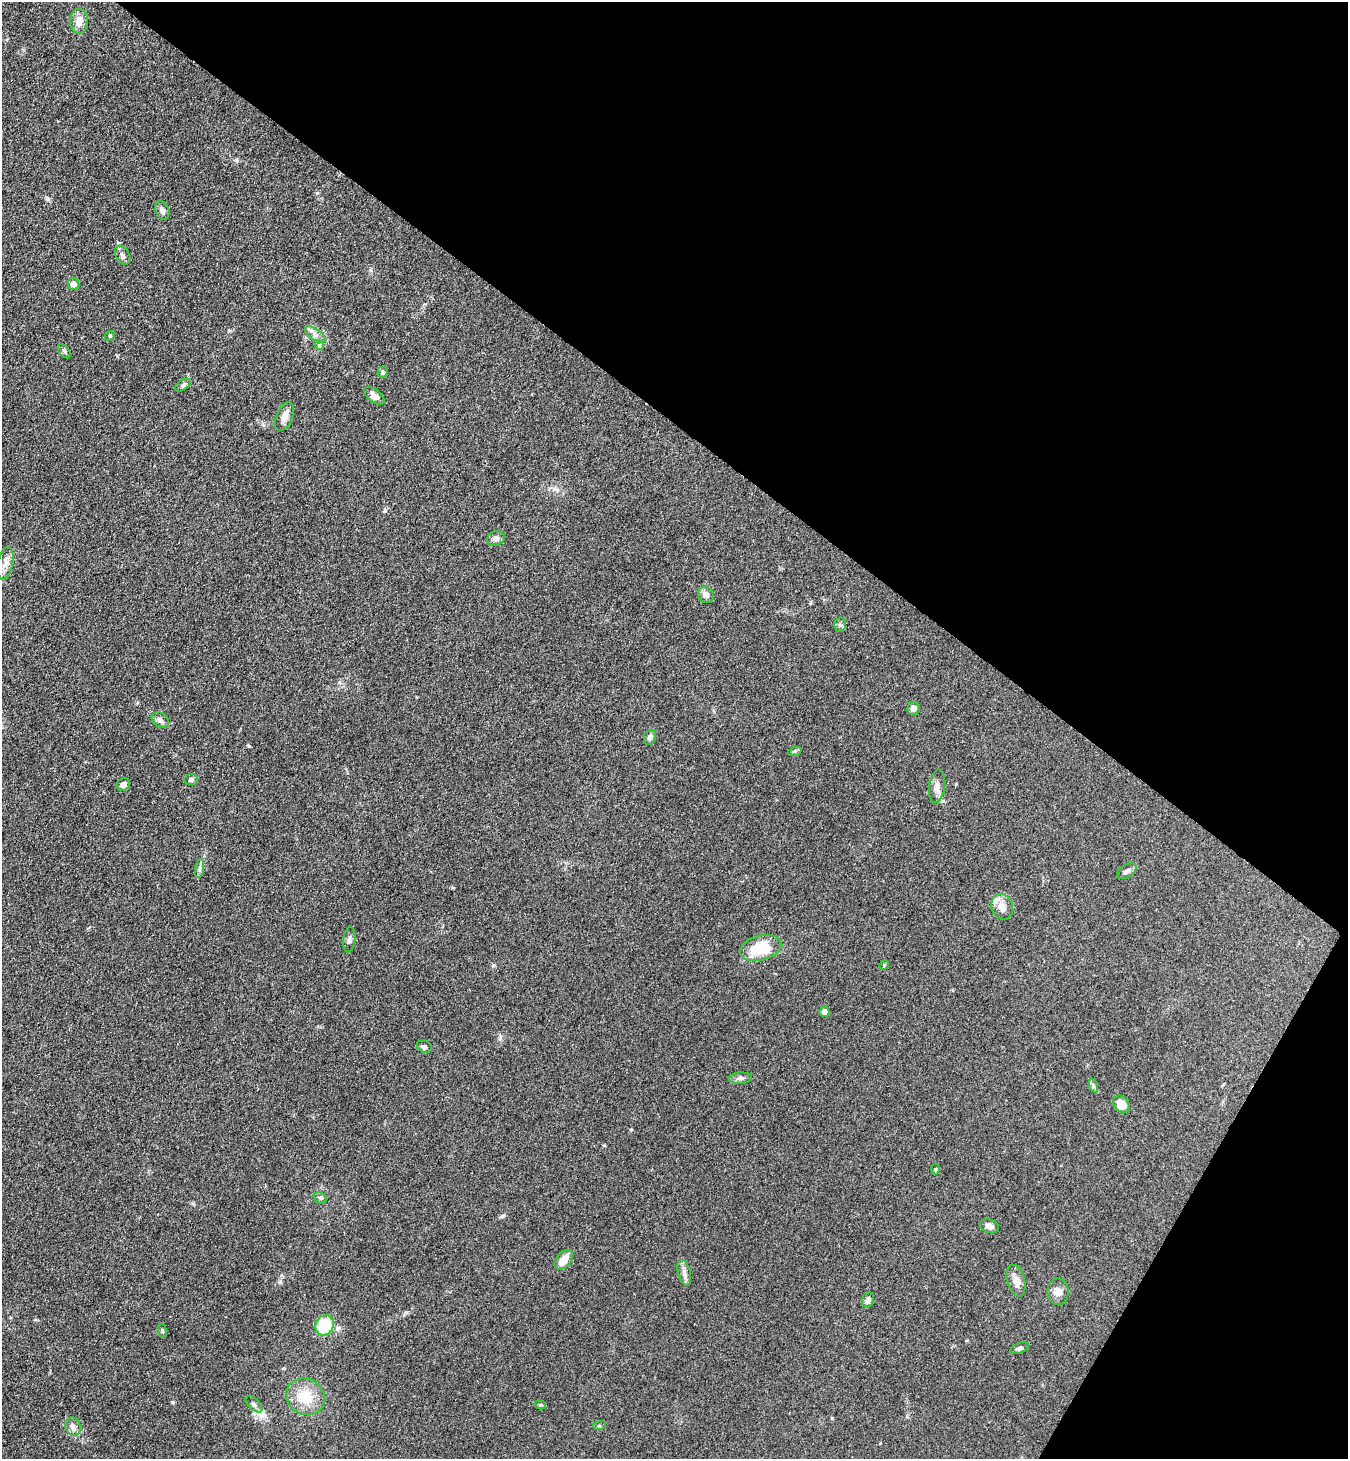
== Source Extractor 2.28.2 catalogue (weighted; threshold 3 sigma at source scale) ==
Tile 8 of 4 x 4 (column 4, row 2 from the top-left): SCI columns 4239-5584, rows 2950-4406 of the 5924 x 5902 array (HDU 1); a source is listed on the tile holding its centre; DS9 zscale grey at full resolution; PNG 1350 x 1461 px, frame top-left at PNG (2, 2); each listed source drawn as its Kron ellipse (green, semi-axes under 4 px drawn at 4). Shown black and unused: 34% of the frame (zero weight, under 3 of 4 exposures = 5% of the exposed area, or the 3 px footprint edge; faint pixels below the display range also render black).
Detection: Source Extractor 2.28.2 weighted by HDU 2 'WHT'; one run over the whole footprint, this tile lists its part. Background 0.18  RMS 0.0084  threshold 0.038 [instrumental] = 3 sigma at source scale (4.5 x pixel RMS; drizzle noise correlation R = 1.50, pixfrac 1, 0.05/0.05 arcsec/px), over >= 5 px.
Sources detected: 51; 1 inside a brighter listed object's ellipse — not listed separately; the other 50 listed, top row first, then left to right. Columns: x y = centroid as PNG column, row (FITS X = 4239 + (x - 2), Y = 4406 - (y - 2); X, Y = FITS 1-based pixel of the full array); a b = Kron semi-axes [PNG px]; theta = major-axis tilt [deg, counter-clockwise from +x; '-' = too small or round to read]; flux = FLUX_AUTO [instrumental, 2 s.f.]
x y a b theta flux
79 21 12 9 -89 7.9
162 210 10 6 -68 3.7
123 255 10 6 -58 2.9
74 284 6 5 - 5.9
315 335 12 5 -36 3.8
110 336 5 4 - 1
319 345 5 4 - 1
64 351 8 5 -50 1.6
383 372 5 5 - 2.2
183 385 9 5 32 1.8
374 396 12 6 -37 4.3
284 417 15 8 66 6.3
496 538 9 7 20 3.9
5 563 17 7 78 6.2
706 595 8 7 - 4
840 625 7 6 - 1.8
913 709 6 6 - 4.2
160 720 9 7 -36 3.7
650 737 7 6 - 2.8
795 751 7 4 18 1.3
191 780 7 5 10 2.4
123 785 7 6 - 3.5
937 786 17 8 83 5.3
200 869 9 4 81 2.1
1127 871 11 6 30 2.9
1002 907 13 10 -68 7.4
349 940 12 6 83 2.6
761 948 21 12 15 34
884 965 5 4 - 0.78
824 1012 5 5 - 4.9
424 1047 8 6 -24 1.9
740 1078 11 5 3 2.9
1094 1086 7 4 -71 1.6
1121 1104 9 7 -51 13
935 1169 5 3 - 0.78
320 1198 7 5 -22 1.5
989 1226 10 6 -19 3.9
564 1260 11 7 50 10
684 1273 13 6 -75 4
1016 1281 16 8 -75 6.6
1058 1292 13 10 90 5.7
868 1300 8 6 69 3.3
325 1325 10 9 - 37
162 1331 7 3 -82 1.1
1019 1348 10 5 21 2.3
305 1397 20 18 -32 24
254 1404 10 5 -44 2.8
540 1405 5 4 - 1.1
599 1426 6 4 17 1
73 1427 9 7 -73 3.6
Unlisted compact peaks at least as high as the median listed source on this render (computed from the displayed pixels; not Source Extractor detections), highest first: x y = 172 1402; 249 746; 502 1216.